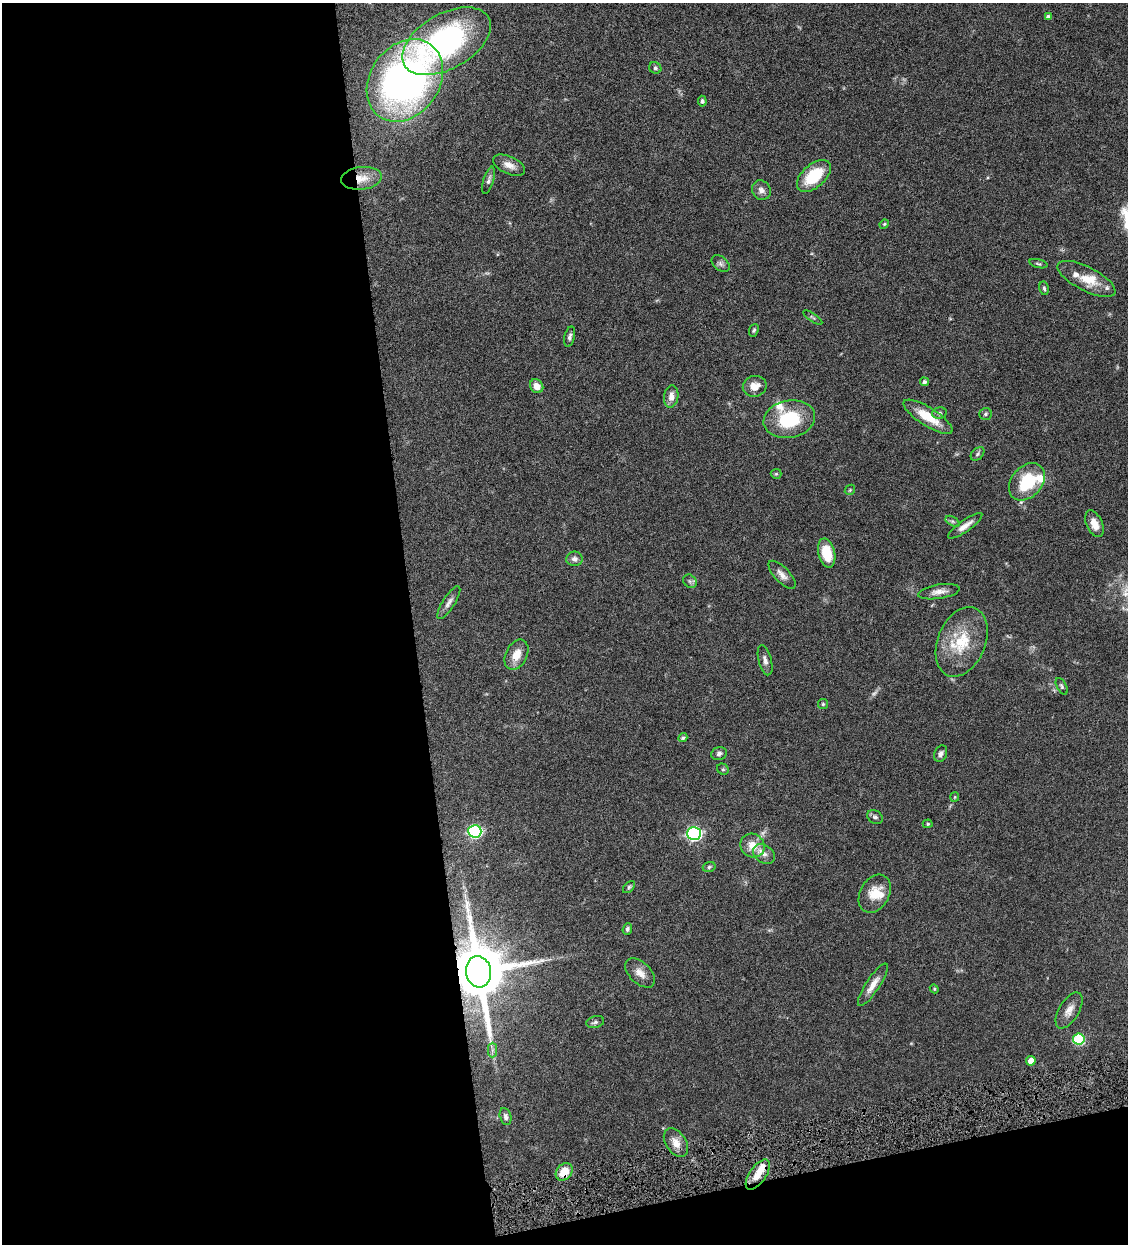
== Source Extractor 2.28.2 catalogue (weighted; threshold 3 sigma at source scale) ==
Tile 13 of 4 x 4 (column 1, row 4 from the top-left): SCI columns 263-1388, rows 3-1244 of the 4910 x 4972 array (HDU 1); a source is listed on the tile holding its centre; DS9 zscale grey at full resolution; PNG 1130 x 1246 px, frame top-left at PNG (2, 3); each listed source drawn as its Kron ellipse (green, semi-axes under 4 px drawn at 4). Shown black and unused: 40% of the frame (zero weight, under 4 of 8 exposures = <1% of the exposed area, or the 3 px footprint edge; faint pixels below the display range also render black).
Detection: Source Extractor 2.28.2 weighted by HDU 2 'WHT'; one run over the whole footprint, this tile lists its part. Background 0.0431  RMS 0.0036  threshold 0.0146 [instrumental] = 3 sigma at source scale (4.09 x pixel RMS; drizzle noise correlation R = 1.36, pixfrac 0.8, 0.05/0.05 arcsec/px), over >= 5 px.
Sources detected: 82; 2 too faint to see at this stretch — neither listed nor drawn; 8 inside a brighter listed object's ellipse — not listed separately; the other 72 listed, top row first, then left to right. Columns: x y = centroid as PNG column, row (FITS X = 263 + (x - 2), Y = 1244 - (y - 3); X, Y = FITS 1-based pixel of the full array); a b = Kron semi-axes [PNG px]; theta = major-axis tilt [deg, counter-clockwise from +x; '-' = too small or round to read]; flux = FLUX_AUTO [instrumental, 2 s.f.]
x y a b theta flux
1048 17 4 4 - 1.2
446 41 48 27 30 71
655 68 6 5 - 0.61
405 80 44 34 54 150
702 101 5 4 - 0.66
509 165 17 8 -24 2.7
814 176 20 11 41 13
361 178 20 11 7 4.7
489 180 14 5 73 1.1
761 190 10 9 - 1.7
884 224 5 4 - 0.35
721 264 10 6 -39 1
1038 264 9 4 -14 0.55
1086 279 32 12 -27 6.5
1044 288 7 4 -79 0.63
813 317 11 4 -34 0.54
754 330 6 4 69 0.53
570 337 10 5 76 1
924 382 4 4 - 0.78
537 386 7 6 - 2.9
755 386 12 10 12 3.4
671 397 11 7 82 2.2
939 413 7 5 13 0.75
986 414 6 5 - 0.68
928 417 28 9 -32 8
789 419 26 18 11 18
978 454 8 5 43 0.62
776 474 5 5 - 0.4
1027 482 21 15 49 14
850 490 6 4 46 0.41
952 521 7 4 -31 0.63
1094 524 14 8 -66 3.2
965 526 20 5 35 2.5
827 553 15 8 -76 8.3
574 559 8 7 - 1.4
782 575 18 7 -47 2.1
690 581 7 6 - 0.77
939 592 21 7 9 2.3
449 603 19 6 57 1.7
962 642 36 24 68 14
516 655 16 10 64 4.2
765 660 15 6 -76 1.5
1062 686 9 4 -62 0.63
823 704 5 5 - 0.44
683 738 5 4 - 0.48
719 754 8 6 19 1
941 754 8 6 67 1.1
723 769 6 5 - 0.47
955 797 5 4 - 0.35
875 817 8 6 -32 0.88
928 824 5 4 - 0.4
475 831 6 6 - 53
694 833 7 6 - 68
752 846 12 11 - 4.7
764 854 12 8 -34 1.9
709 867 6 5 - 0.61
629 887 7 4 46 0.53
875 894 20 14 60 6.4
627 929 6 4 69 0.7
478 972 16 12 -81 2600
640 973 18 10 -44 3
873 985 25 7 56 3.3
934 989 4 4 - 0.34
1069 1010 20 10 59 2.9
595 1022 9 6 16 0.82
1079 1039 6 5 - 23
492 1050 7 4 89 0.76
1031 1061 5 4 - 3.8
505 1117 9 5 -77 1
676 1143 16 10 -57 3.1
564 1172 9 7 49 5.5
758 1174 17 8 54 4.6
Overlapping masked pixels (flux is a lower limit): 3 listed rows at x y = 361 178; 478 972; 564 1172